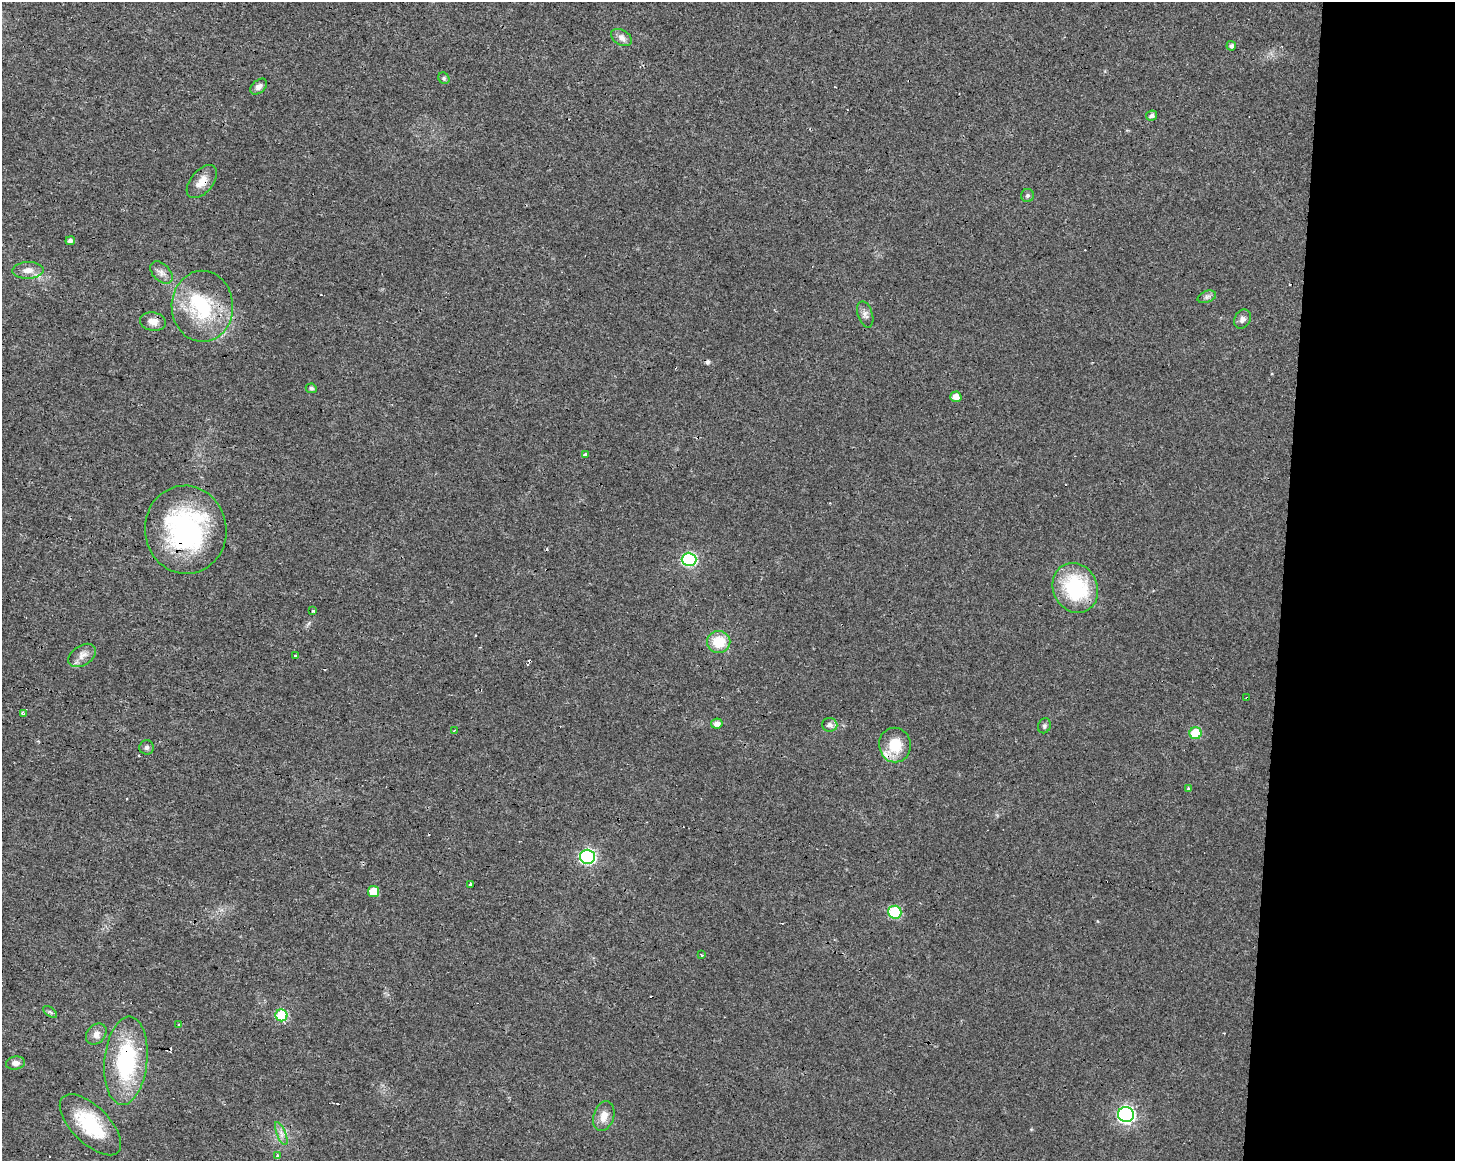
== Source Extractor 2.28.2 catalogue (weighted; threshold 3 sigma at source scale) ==
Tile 9 of 3 x 4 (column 3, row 3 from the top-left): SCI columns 3188-4640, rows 1159-2317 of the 4865 x 4639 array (HDU 1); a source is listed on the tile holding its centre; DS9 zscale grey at full resolution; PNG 1457 x 1163 px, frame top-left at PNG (2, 2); each listed source drawn as its Kron ellipse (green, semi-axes under 4 px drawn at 4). Shown black and unused: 12% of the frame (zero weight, under 3 of 4 exposures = <1% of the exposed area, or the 3 px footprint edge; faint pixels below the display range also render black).
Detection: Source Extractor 2.28.2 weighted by HDU 2 'WHT'; one run over the whole footprint, this tile lists its part. Background 0.0168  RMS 0.0031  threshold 0.0137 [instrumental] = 3 sigma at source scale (4.5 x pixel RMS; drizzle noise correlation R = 1.50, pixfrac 1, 0.0396/0.0396 arcsec/px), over >= 5 px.
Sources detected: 73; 1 inside a brighter object's white glare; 21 cosmic-ray / hot-pixel residue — neither listed nor drawn; the other 51 listed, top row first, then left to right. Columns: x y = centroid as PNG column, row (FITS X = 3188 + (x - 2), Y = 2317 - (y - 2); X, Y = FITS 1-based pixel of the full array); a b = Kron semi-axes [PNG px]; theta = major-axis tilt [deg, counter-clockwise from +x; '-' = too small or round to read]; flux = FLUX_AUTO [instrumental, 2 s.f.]
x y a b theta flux
621 37 11 7 -31 1.6
1231 46 5 4 - 0.9
444 78 6 5 - 0.51
259 87 10 6 40 1.3
1152 116 6 5 - 1
202 182 19 11 50 3.6
1027 195 6 6 - 0.69
70 241 5 4 - 0.97
28 270 15 8 1 2.4
161 273 13 8 -46 1.7
1207 297 9 5 21 0.88
202 306 35 31 -89 21
865 314 13 7 -72 1.4
1242 319 10 8 58 1.2
153 322 13 9 -10 2.3
311 388 5 5 - 0.69
956 397 5 5 - 2.4
586 454 3 3 - 1.1
186 530 44 40 -82 50
689 559 7 6 - 40
1075 588 26 22 -63 24
313 610 3 3 - 3.3
719 642 11 11 - 8.2
82 655 15 10 33 2.2
295 655 3 3 - 1.4
1247 698 3 2 - 0.31
23 714 4 3 - 1.6
717 723 6 5 - 1.6
830 725 7 7 - 1.4
1044 726 7 6 - 0.63
454 731 3 2 - 0.24
1196 733 6 6 - 11
895 745 17 16 - 8.7
147 747 7 7 - 0.82
1188 789 4 3 - 1
588 857 7 7 - 49
471 884 3 3 - 6.1
373 891 5 5 - 7.3
895 912 6 6 - 17
701 955 3 3 - 0.31
50 1012 8 4 -37 0.55
281 1015 6 6 - 18
179 1025 3 3 - 0.52
96 1034 12 8 47 1.8
126 1061 44 21 84 31
15 1063 9 6 10 1.4
1126 1115 8 7 - 74
604 1116 15 10 73 2.9
90 1125 39 18 -45 17
281 1133 12 4 -67 1.3
277 1155 3 3 - 3
Overlapping masked pixels (flux is a lower limit): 4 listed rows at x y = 202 182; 186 530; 1247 698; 126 1061